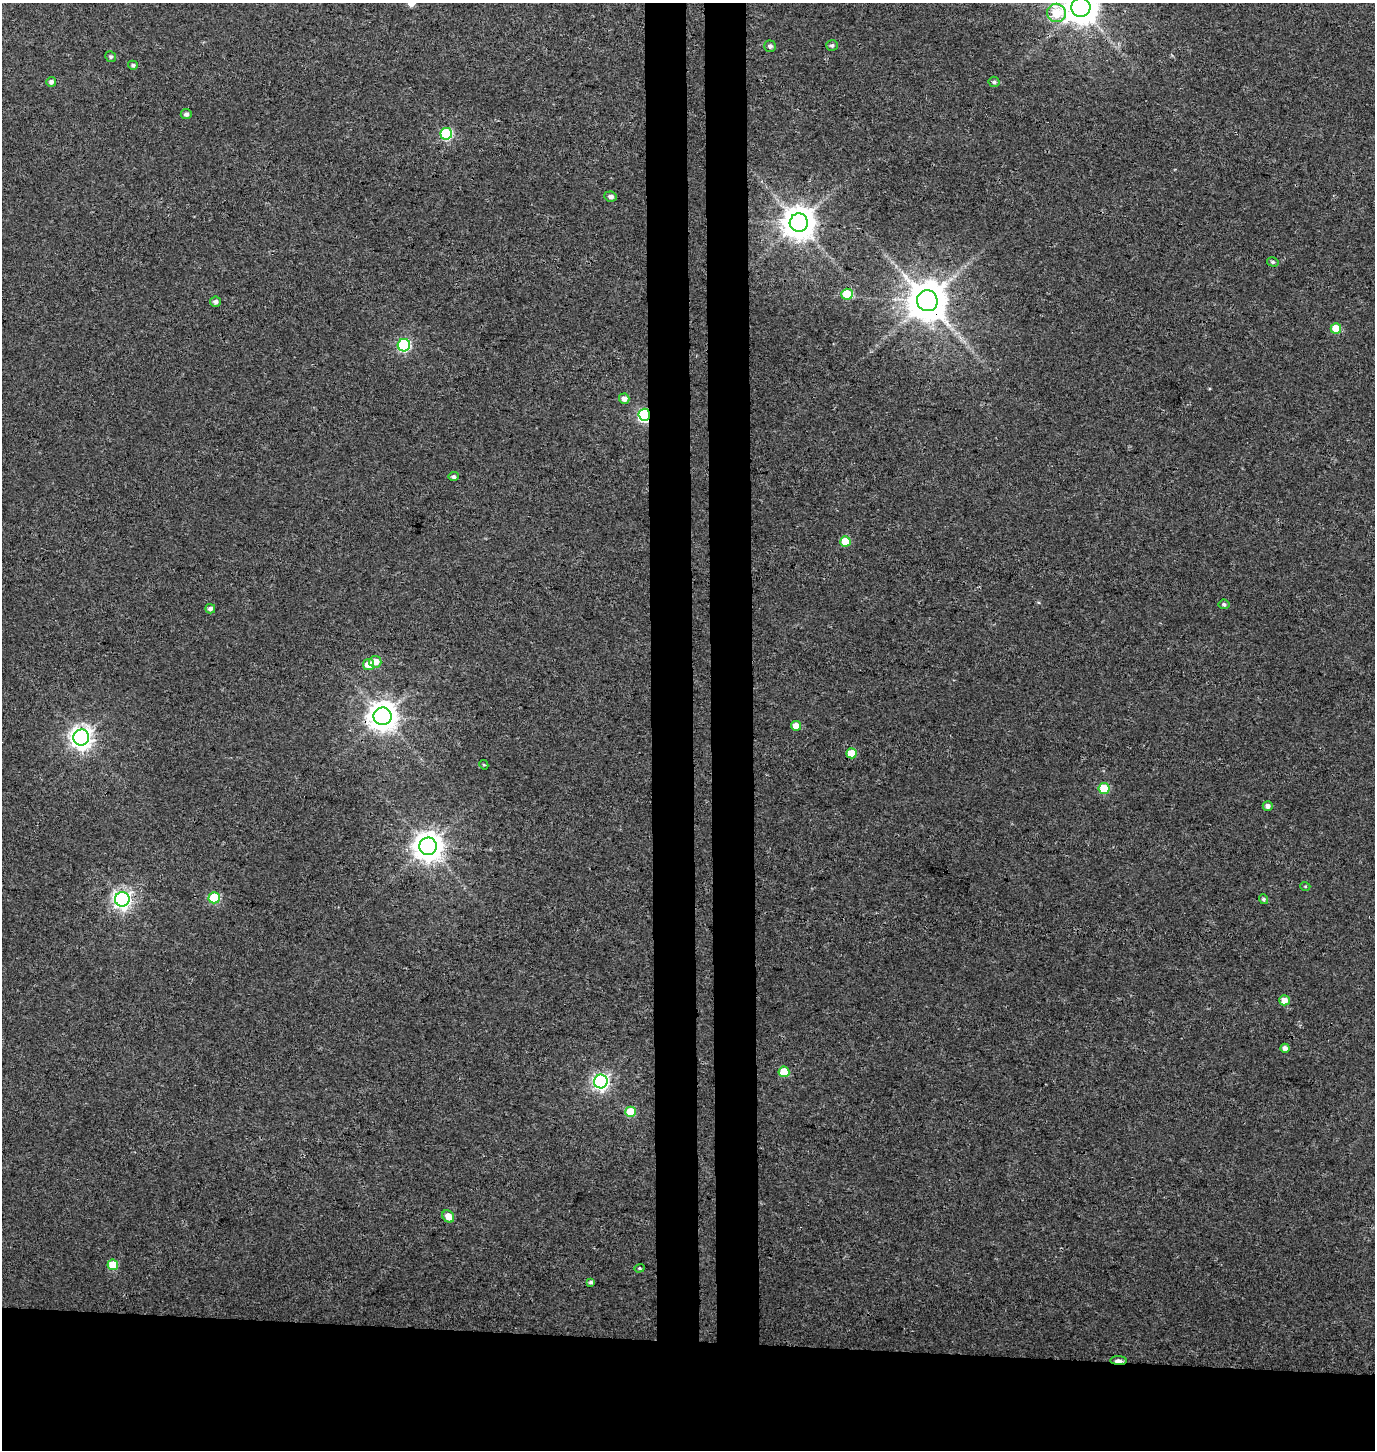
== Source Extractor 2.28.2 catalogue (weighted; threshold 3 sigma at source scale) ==
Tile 8 of 3 x 3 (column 2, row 3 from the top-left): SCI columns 1643-3015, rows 13-1460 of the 4656 x 4358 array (HDU 1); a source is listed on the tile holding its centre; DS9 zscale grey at full resolution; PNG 1377 x 1452 px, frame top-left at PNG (2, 3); each listed source drawn as its Kron ellipse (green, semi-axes under 4 px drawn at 4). Shown black and unused: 13% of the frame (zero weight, under 3 of 4 exposures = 5% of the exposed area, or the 3 px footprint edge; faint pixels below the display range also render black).
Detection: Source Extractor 2.28.2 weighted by HDU 2 'WHT'; one run over the whole footprint, this tile lists its part. Background 0.0327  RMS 0.0043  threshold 0.0193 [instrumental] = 3 sigma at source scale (4.5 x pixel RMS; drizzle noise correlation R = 1.50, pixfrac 1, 0.0396/0.0396 arcsec/px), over >= 5 px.
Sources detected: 48; all 48 listed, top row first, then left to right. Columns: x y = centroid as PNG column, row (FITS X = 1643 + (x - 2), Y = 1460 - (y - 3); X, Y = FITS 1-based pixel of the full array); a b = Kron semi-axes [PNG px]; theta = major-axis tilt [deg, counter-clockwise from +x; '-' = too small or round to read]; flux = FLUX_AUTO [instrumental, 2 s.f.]
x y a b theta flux
1081 7 9 9 - 930
1056 13 9 9 - 17
832 45 6 5 - 0.89
770 46 6 5 - 1.2
111 57 5 5 - 0.95
133 65 5 4 - 0.94
51 82 5 5 - 1.6
994 82 5 5 - 1.1
186 114 5 5 - 1.4
446 134 6 6 - 43
611 196 6 5 - 1.7
799 223 9 9 - 850
1273 262 6 4 -16 0.78
847 294 5 5 - 19
927 301 10 10 - 1500
215 302 5 5 - 1.5
1336 328 5 5 - 8.3
404 345 6 6 - 57
624 399 5 5 - 2.5
644 415 6 5 - 68
454 477 5 4 - 1.2
845 541 5 5 - 9.9
1224 604 5 4 - 0.93
210 609 5 4 - 1.5
375 662 6 6 - 4.2
368 665 5 5 - 6.2
382 716 9 9 - 640
796 726 5 4 - 4.7
81 738 8 8 - 310
852 753 5 5 - 8.2
484 765 5 3 - 0.44
1104 788 5 5 - 20
1268 806 5 4 - 1.9
428 846 9 8 - 630
1305 886 5 3 - 0.38
214 898 5 5 - 23
122 899 7 7 - 200
1264 899 5 4 - 0.86
1284 1000 5 5 - 4.2
1285 1048 4 4 - 1.6
784 1072 5 5 - 11
601 1081 7 7 - 140
630 1112 5 5 - 14
448 1216 7 5 -49 4.4
113 1265 5 5 - 14
639 1268 5 4 - 0.49
591 1282 4 3 - 0.91
1119 1361 8 3 -2 3.6
Overlapping masked pixels (flux is a lower limit): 4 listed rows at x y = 927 301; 644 415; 382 716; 1119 1361
Isophote crosses this tile's border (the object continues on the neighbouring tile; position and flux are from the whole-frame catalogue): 1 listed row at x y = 1081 7